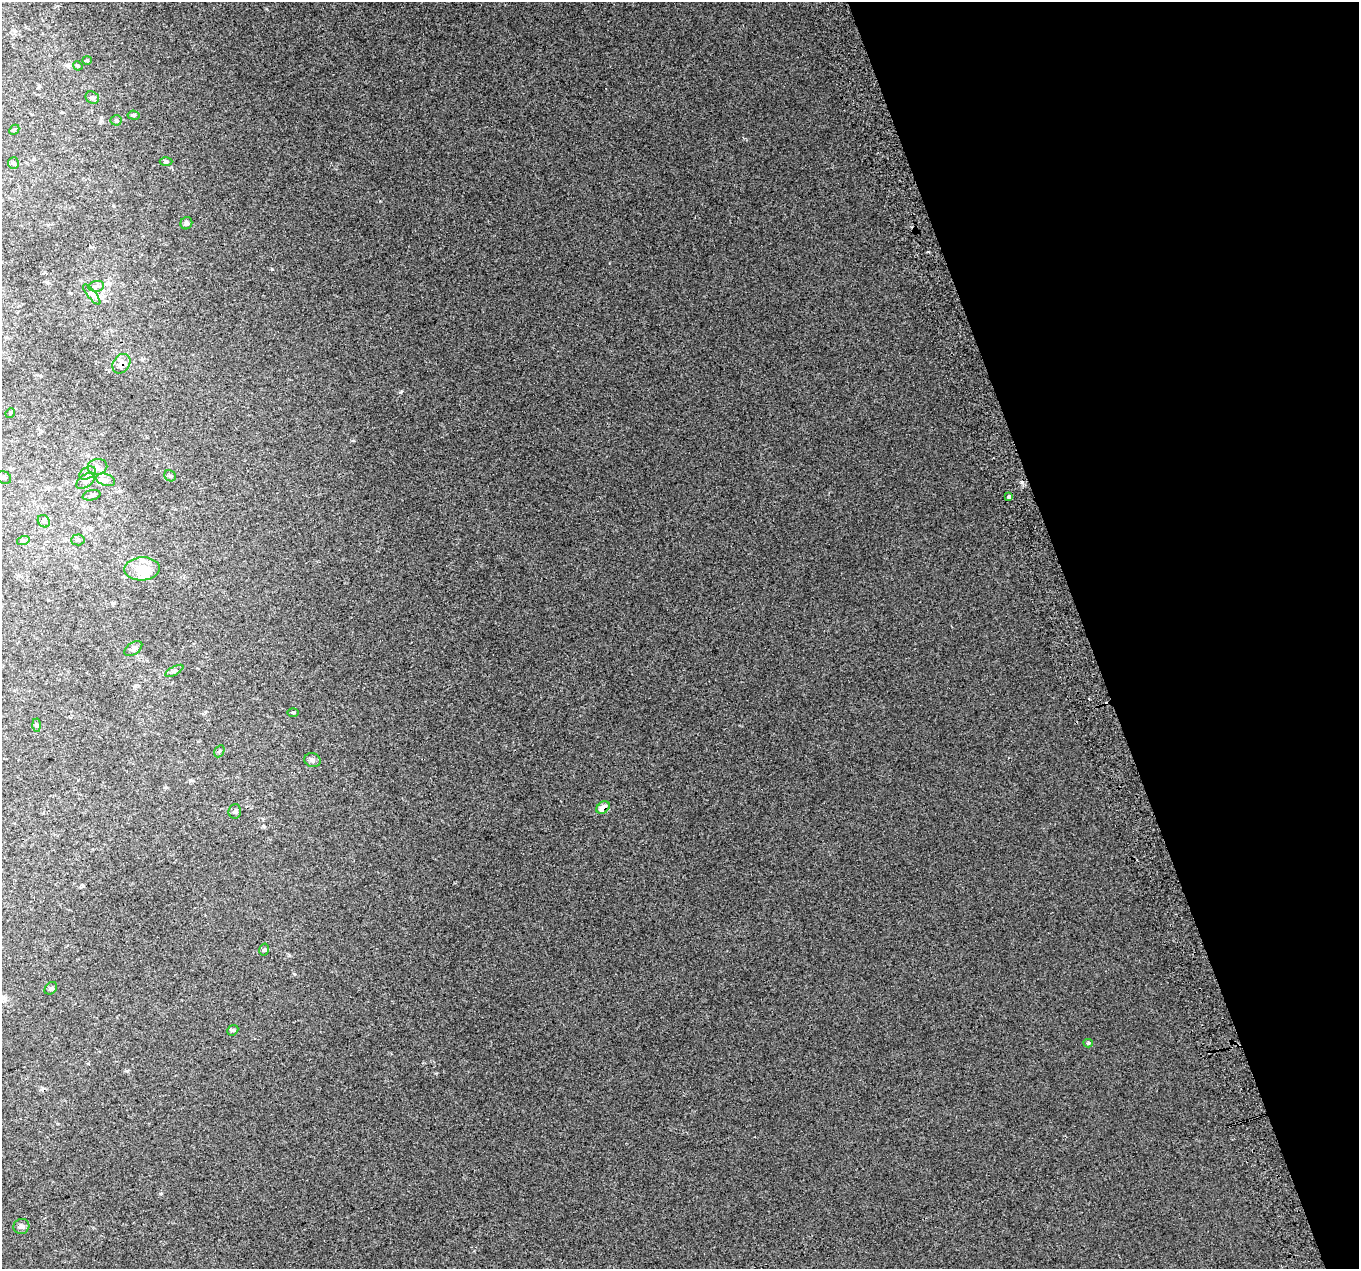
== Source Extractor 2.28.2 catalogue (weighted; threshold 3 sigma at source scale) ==
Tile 12 of 4 x 4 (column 4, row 3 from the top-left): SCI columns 4115-5471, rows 1407-2673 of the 5515 x 5290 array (HDU 1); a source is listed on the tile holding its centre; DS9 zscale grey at full resolution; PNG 1361 x 1271 px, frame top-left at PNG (2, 2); each listed source drawn as its Kron ellipse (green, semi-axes under 4 px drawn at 4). Shown black and unused: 20% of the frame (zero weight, under 2 of 3 exposures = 2% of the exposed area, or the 3 px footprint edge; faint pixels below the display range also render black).
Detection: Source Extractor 2.28.2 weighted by HDU 2 'WHT'; one run over the whole footprint, this tile lists its part. Background 0.00879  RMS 0.007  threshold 0.0314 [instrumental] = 3 sigma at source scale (4.5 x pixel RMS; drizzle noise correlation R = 1.50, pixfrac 1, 0.0396/0.0396 arcsec/px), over >= 5 px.
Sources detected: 43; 1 inside a brighter object's white glare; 2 cosmic-ray / hot-pixel residue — neither listed nor drawn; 2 inside a brighter listed object's ellipse — not listed separately; the other 38 listed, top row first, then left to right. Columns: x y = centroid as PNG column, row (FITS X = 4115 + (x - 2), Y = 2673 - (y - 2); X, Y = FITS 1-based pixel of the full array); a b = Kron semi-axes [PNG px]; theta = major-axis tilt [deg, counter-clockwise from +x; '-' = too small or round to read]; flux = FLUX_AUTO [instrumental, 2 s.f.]
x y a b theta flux
87 60 4 4 - 0.83
78 66 5 3 - 0.67
92 98 7 6 - 1.8
133 115 6 4 -7 1.4
116 120 5 5 - 1.1
14 130 6 4 43 1
166 161 6 4 0 1
13 163 5 5 - 1
186 223 6 6 - 1.5
96 286 8 5 7 1.8
92 294 12 4 -50 2.1
121 364 10 8 54 5.1
10 413 5 4 - 0.86
97 467 10 8 11 3.3
88 473 9 5 27 2.3
170 476 6 5 - 1.2
4 478 7 6 - 1.5
106 480 10 6 -20 2.9
86 481 11 6 37 2.7
92 495 9 5 12 1.7
1009 496 3 3 - 3.5
44 521 7 5 -47 1.5
78 540 6 5 - 1.3
23 541 6 4 18 0.99
142 569 17 11 3 13
133 649 10 6 35 2.4
174 671 10 3 29 1.2
293 712 5 3 - 0.7
37 725 6 4 -88 0.96
219 751 6 4 60 1.2
312 760 8 7 - 1.8
603 807 7 5 37 6.5
235 811 7 6 - 1.7
264 950 6 5 - 1.1
51 988 7 5 44 1.3
233 1030 6 4 43 0.96
1088 1043 4 4 - 1.1
21 1226 8 7 - 2
Overlapping masked pixels (flux is a lower limit): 2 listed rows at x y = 121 364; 603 807
Unlisted compact peaks at least as high as the median listed source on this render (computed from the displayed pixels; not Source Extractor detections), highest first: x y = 272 269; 401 392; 294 974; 127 1071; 263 826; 289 955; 83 886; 354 441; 474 1251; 58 1124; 190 780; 88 1063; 100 121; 205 712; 435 1073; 166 787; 113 206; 45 272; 78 780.